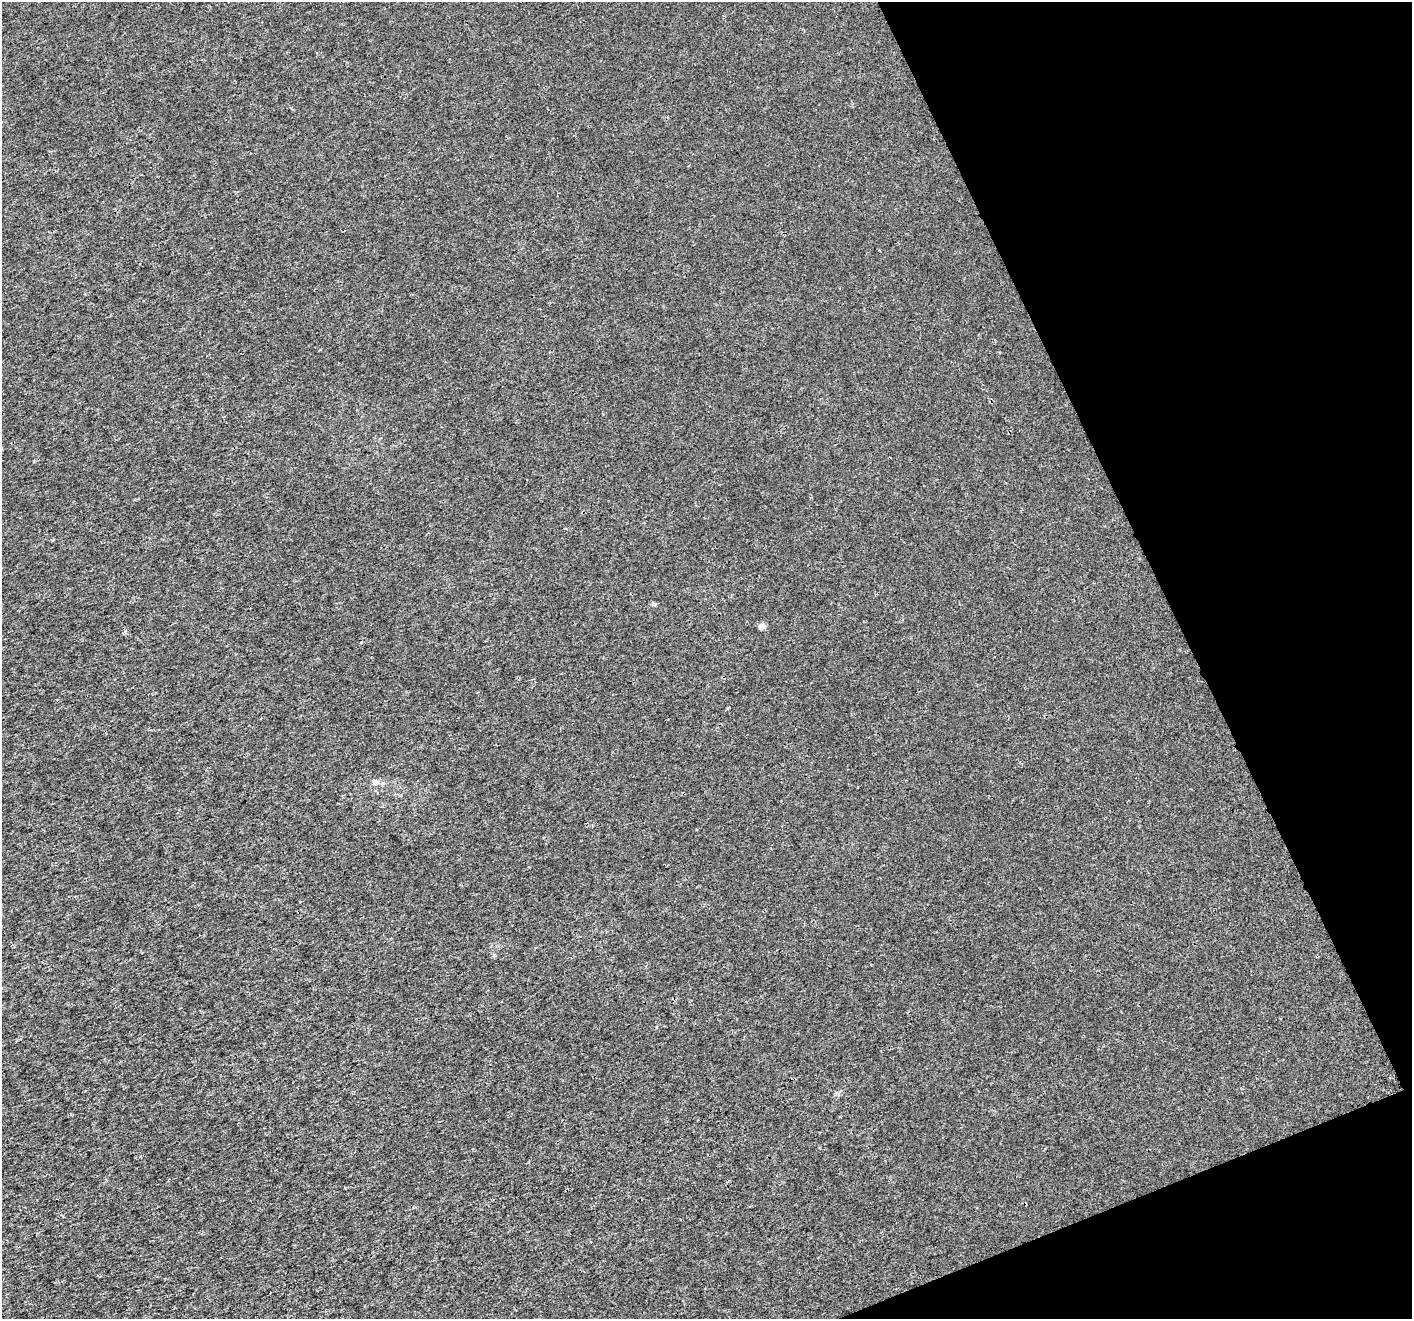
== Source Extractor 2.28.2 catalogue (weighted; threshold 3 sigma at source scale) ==
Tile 12 of 4 x 4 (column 4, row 3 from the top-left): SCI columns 4235-5644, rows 1466-2782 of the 5646 x 5506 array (HDU 1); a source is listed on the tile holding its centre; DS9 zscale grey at full resolution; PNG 1414 x 1321 px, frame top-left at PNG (2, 2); no overlay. Shown black and unused: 20% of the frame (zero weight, under 3 of 4 exposures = <1% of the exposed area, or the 3 px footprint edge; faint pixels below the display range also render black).
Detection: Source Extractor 2.28.2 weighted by HDU 2 'WHT'; one run over the whole footprint, this tile lists its part. Background 2.14e-04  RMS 0.0019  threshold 0.00846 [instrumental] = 3 sigma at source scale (4.5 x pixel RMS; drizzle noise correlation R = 1.50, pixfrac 1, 0.0396/0.0396 arcsec/px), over >= 5 px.
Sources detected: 3; all 3 listed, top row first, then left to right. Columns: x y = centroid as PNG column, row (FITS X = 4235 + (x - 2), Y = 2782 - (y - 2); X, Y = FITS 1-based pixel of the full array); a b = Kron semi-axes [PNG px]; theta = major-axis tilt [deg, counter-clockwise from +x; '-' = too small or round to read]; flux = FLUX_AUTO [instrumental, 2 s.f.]
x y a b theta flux
654 604 7 4 -43 0.29
762 626 5 4 - 1.7
375 782 11 6 -18 0.74